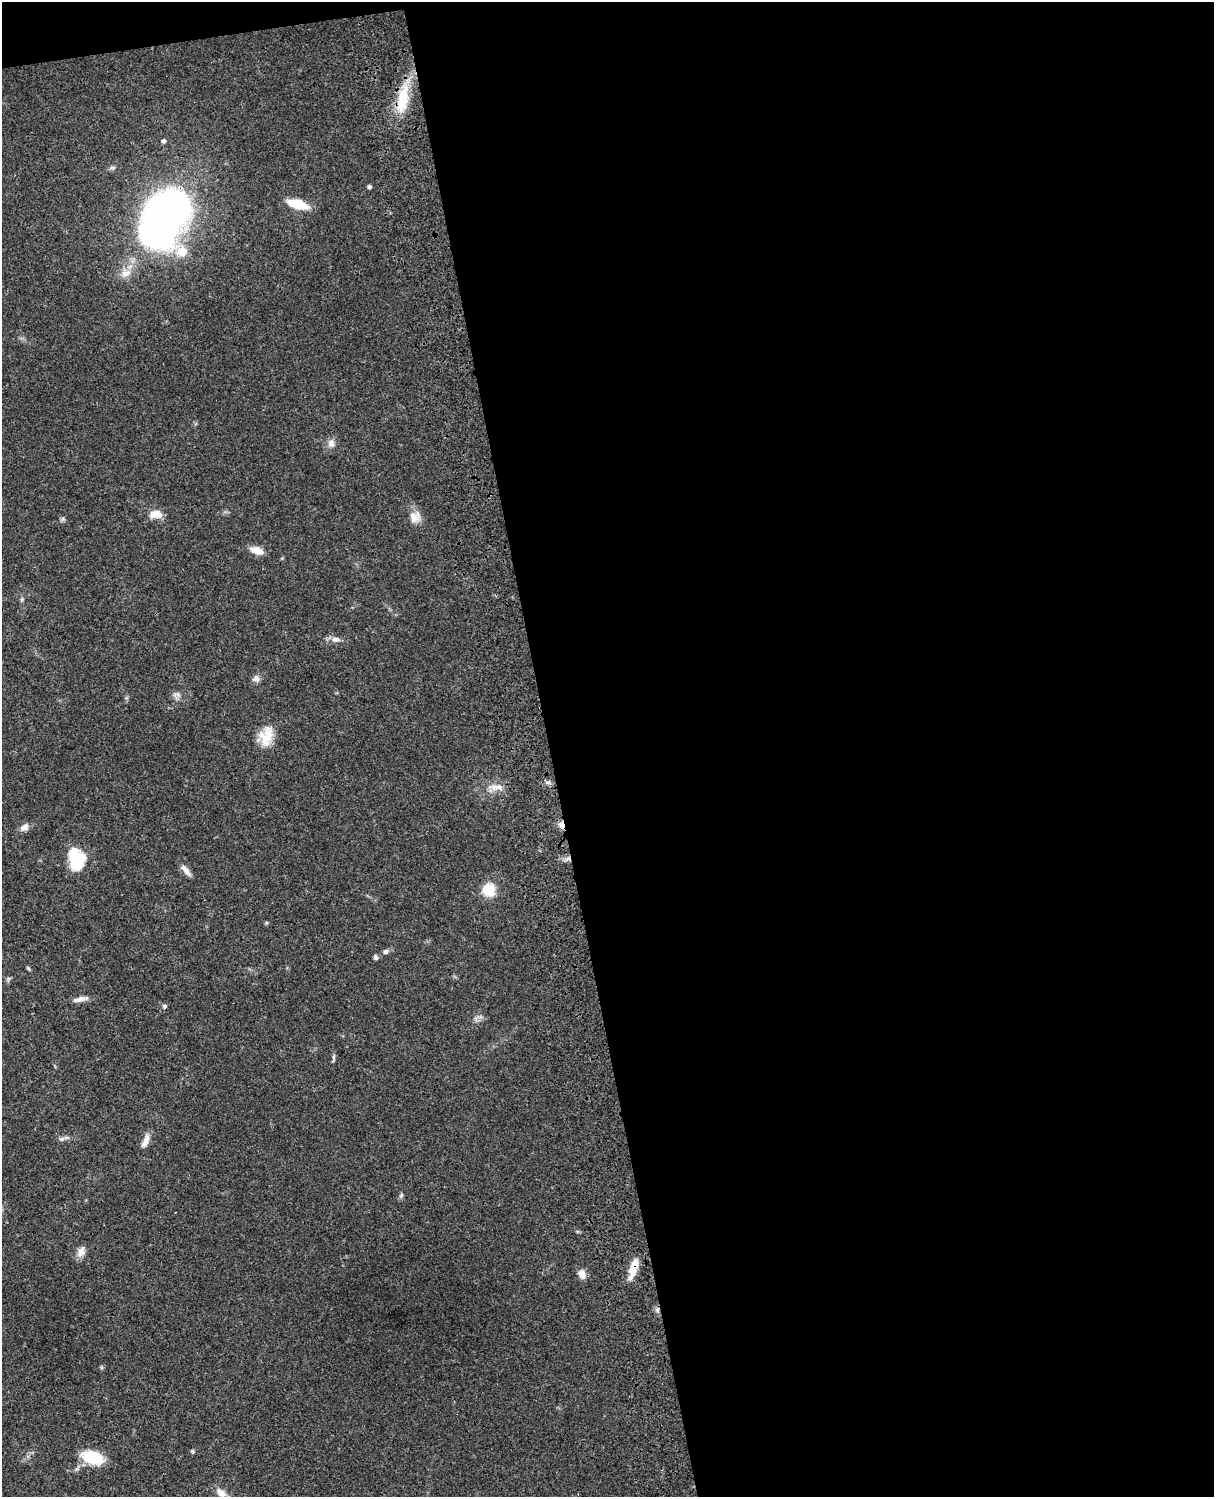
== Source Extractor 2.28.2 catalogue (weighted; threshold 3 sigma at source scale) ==
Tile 4 of 4 x 3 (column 4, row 1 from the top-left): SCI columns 3756-4967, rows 3267-4761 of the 5085 x 4926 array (HDU 1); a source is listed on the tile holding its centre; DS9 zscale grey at full resolution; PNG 1216 x 1499 px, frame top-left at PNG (2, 2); no overlay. Shown black and unused: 56% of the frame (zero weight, under 3 of 4 exposures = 6% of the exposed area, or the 3 px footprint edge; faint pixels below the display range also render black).
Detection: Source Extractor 2.28.2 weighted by HDU 2 'WHT'; one run over the whole footprint, this tile lists its part. Background 0.0752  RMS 0.0058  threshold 0.0259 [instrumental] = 3 sigma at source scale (4.5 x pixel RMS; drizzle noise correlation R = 1.50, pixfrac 1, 0.05/0.05 arcsec/px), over >= 5 px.
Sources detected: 39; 1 inside a brighter object's white glare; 1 cosmic-ray / hot-pixel residue — not listed; the other 37 listed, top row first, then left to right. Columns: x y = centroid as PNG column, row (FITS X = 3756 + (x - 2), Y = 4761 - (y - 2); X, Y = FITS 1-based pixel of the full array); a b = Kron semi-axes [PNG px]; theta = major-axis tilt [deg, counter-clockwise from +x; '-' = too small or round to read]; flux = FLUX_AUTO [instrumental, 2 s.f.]
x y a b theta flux
402 99 40 14 78 21
164 141 5 5 - 1.4
369 187 4 4 - 1.5
298 204 16 7 -17 23
157 218 57 35 69 300
182 251 13 7 -29 18
126 273 14 10 20 5.7
331 443 11 9 -83 3.3
156 514 14 9 -3 7.5
415 517 15 14 - 6.1
257 550 12 7 -20 8.1
22 599 6 4 47 0.85
336 639 13 7 -4 3.2
256 679 11 8 11 2.3
175 696 13 3 -64 1.5
266 736 25 16 78 12
498 787 18 8 22 4.7
24 827 11 8 32 3.5
76 859 23 17 -79 24
186 870 18 6 -50 3.4
488 890 13 12 - 14
266 923 5 4 - 0.69
386 952 8 6 29 1.6
375 957 7 5 -71 1.2
80 999 20 6 11 3.7
165 1006 6 5 - 1.1
333 1058 13 4 81 1.3
62 1139 8 6 20 1.5
146 1141 19 7 67 4.4
401 1195 7 5 68 1.1
81 1252 15 9 65 4
633 1268 20 8 72 11
582 1274 12 9 -70 3.8
657 1310 7 5 -46 1.5
192 1451 6 5 - 0.88
93 1458 24 13 -17 21
221 1493 17 10 -41 5.4
Overlapping masked pixels (flux is a lower limit): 4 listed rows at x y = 402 99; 157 218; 633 1268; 657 1310